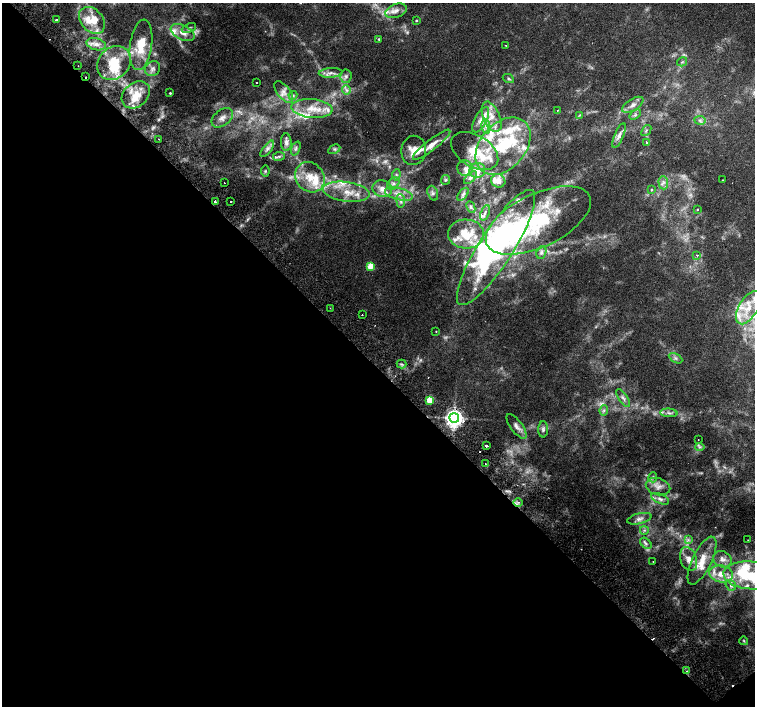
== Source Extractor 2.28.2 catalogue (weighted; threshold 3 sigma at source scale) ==
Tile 14 of 4 x 4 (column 2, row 4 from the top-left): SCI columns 1550-3054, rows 198-1604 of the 6115 x 6087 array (HDU 1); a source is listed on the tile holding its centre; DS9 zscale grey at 2 x 2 block average (1 PNG px = mean of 2 x 2 image px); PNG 757 x 708 px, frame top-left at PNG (2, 3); each listed source drawn as its Kron ellipse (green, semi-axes under 4 px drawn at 4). Shown black and unused: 48% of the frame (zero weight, under 2 of 3 exposures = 3% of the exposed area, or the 3 px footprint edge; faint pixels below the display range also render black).
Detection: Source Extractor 2.28.2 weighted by HDU 2 'WHT'; one run over the whole footprint, this tile lists its part. Background 0.00425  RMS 0.0025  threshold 0.011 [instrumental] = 3 sigma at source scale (4.5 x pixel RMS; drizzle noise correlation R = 1.50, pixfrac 1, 0.0396/0.0396 arcsec/px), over >= 5 px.
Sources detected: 172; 12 too faint to see at this stretch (2 x 2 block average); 5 inside a brighter object's white glare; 4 cosmic-ray / hot-pixel residue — neither listed nor drawn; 39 inside a brighter listed object's ellipse — not listed separately; the other 112 listed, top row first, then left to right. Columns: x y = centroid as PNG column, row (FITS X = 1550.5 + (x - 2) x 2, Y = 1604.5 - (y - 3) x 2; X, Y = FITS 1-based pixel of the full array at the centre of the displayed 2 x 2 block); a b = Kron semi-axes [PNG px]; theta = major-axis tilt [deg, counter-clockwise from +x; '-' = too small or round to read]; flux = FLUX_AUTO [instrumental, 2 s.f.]
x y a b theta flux
396 11 11 6 20 4.1
57 20 2 2 - 3.3
92 20 15 11 -47 9
416 20 3 2 - 0.59
189 28 7 4 22 1.5
183 32 13 7 -25 6.1
379 39 3 2 - 0.74
96 44 10 6 -15 3.8
141 45 25 11 82 14
506 45 2 2 - 0.71
682 62 5 2 - 0.58
114 63 18 15 47 15
78 66 2 2 - 0.32
153 69 8 7 - 2.6
331 73 12 4 2 3.4
346 76 7 5 85 2
86 77 2 2 - 0.45
508 78 6 4 -28 1.1
257 82 2 2 - 0.52
346 90 5 4 - 1.7
284 92 13 6 -51 4.5
170 93 2 2 - 0.82
136 95 16 12 42 10
293 95 4 4 - 1
633 105 12 6 33 3.3
312 108 20 9 -5 12
557 110 2 2 - 0.55
579 115 4 2 - 0.5
635 115 6 4 37 1.2
492 117 16 8 -67 7.9
222 118 12 8 38 4.7
481 120 14 6 63 4.5
700 120 5 4 - 1.4
486 126 7 4 -81 2.5
646 130 6 2 51 0.64
619 135 13 4 66 3.2
159 139 2 2 - 0.45
286 142 9 5 -88 2.3
646 143 3 2 - 0.63
432 145 23 5 38 6.8
503 146 33 22 49 43
296 148 7 3 69 1
267 149 10 4 51 1.9
334 149 6 3 29 1.2
414 150 15 12 82 7.4
475 151 26 16 -31 16
279 156 6 3 8 0.93
465 168 8 7 - 3.3
477 170 8 7 - 3.8
265 171 5 3 - 0.73
396 175 5 3 - 1.1
310 177 16 14 -49 14
470 178 8 4 45 1.7
445 180 5 4 - 1.2
722 180 2 2 - 0.44
498 181 7 6 - 2.3
224 183 2 2 - 0.75
663 183 7 5 -88 2.4
393 184 7 5 49 2.3
382 189 10 8 -19 5.6
651 189 3 3 - 0.58
346 192 23 9 -7 13
433 193 7 5 -69 2
399 194 14 6 -15 5.8
463 194 7 3 49 1.5
215 201 2 2 - 1.6
231 201 2 2 - 2.4
401 201 7 4 -82 2
471 207 6 4 -65 1
697 209 3 2 - 0.5
485 213 8 2 69 1.1
538 220 57 26 25 59
466 234 18 14 -3 16
496 248 67 17 57 95
541 252 6 4 71 1.6
697 255 2 2 - 1.6
370 266 3 3 - 20
330 308 2 2 - 0.31
748 308 18 9 60 13
362 315 2 2 - 1.2
436 331 2 2 - 0.29
676 358 7 3 -29 1.3
401 364 5 2 - 0.77
623 398 10 3 -55 1.9
430 400 3 3 - 25
604 410 5 3 - 1.2
669 413 8 3 -5 1.5
454 418 5 4 - 360
516 426 15 6 -53 3.7
543 429 8 5 88 1.6
698 440 2 2 - 0.22
486 446 2 2 - 5.8
700 447 5 2 - 0.82
485 463 2 2 - 0.2
653 477 5 3 - 0.94
658 487 12 8 -15 4.8
660 499 9 4 -24 2.4
518 502 5 2 - 0.94
639 519 12 5 13 3.1
644 530 4 3 - 0.88
688 540 4 2 - 0.84
748 540 2 2 - 0.24
646 543 7 4 -40 1.6
689 559 12 8 -71 5.2
722 559 9 8 - 3.3
702 560 26 9 64 11
653 561 2 2 - 0.2
721 574 12 8 -12 7.4
750 575 27 14 -5 28
731 585 6 5 - 1.5
744 641 4 3 - 0.59
687 671 2 2 - 0.82
Overlapping masked pixels (flux is a lower limit): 1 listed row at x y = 86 77
Isophote crosses this tile's border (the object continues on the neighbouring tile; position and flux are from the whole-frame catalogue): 1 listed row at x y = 750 575
Diffuse or blended objects may show on this block-average render without a row.